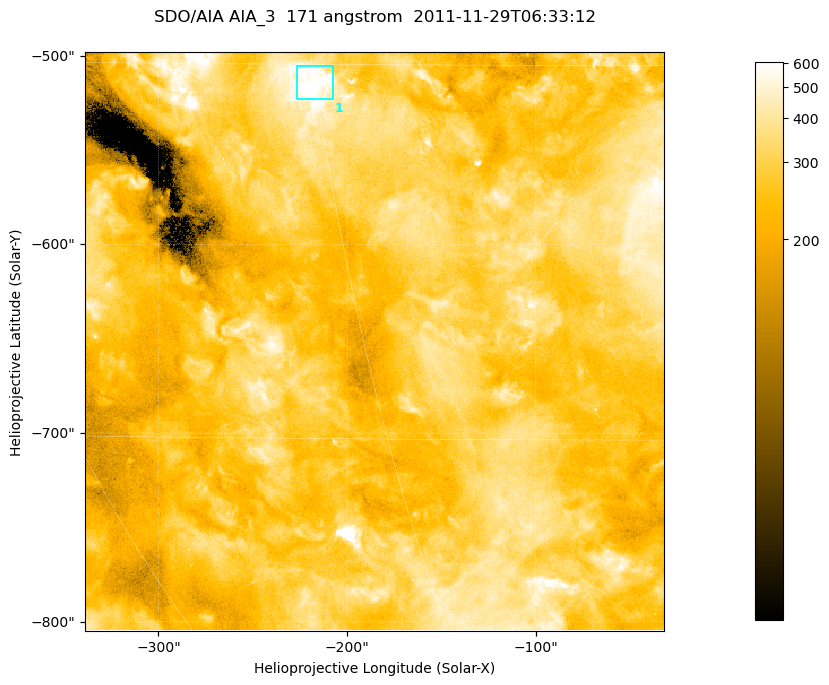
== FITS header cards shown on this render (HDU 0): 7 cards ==
TELESCOP= 'SDO/AIA '
INSTRUME= 'AIA_3   '
WAVELNTH=                  171
WAVEUNIT= 'angstrom'
DATE-OBS= '2011-11-29T06:33:12.35'
CTYPE1  = 'HPLN-TAN'
CTYPE2  = 'HPLT-TAN'

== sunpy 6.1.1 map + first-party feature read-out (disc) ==
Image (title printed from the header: SDO/AIA AIA_3  171 angstrom  2011-11-29T06:33:12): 512 x 512 px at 0.599 arcsec/px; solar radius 973 arcsec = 1622 px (partial field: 3.2% of the solar disc is inside the frame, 100% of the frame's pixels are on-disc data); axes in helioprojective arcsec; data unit not stated in the header (colour bar unlabelled)
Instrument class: DISC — disc imager (sunpy class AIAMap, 171 A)
Bright regions (active regions / flare kernels): reference = the on-disc median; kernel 5 px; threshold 5 sigma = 342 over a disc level ~277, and >= 1.15x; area >= 262 px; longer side >= 6 px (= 3.6 arcsec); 1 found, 1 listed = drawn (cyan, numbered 1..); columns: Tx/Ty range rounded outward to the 2 arcsec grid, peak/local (2 s.f.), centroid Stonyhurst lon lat
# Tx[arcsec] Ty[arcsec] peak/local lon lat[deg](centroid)
1 -228..-206 -524..-504 3 -15 -31